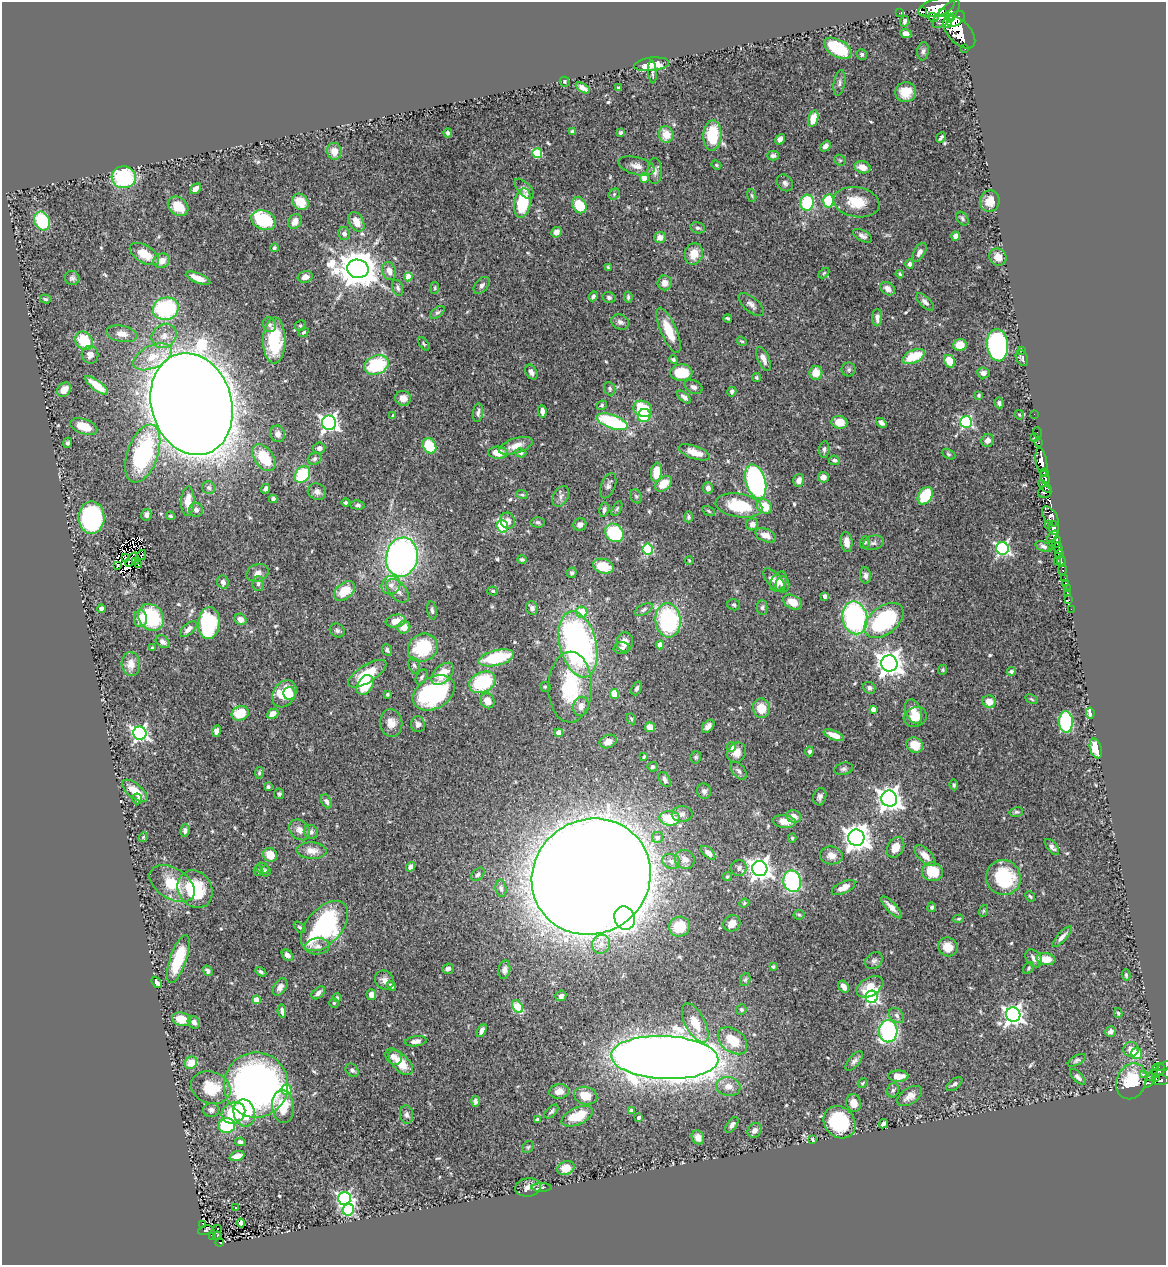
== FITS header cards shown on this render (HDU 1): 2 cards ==
NAXIS1  =                 1164
NAXIS2  =                 1263

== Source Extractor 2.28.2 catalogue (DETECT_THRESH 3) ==
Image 1164 x 1263 px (HDU 1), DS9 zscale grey, 1 PNG px = 1 image px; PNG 1168 x 1267 px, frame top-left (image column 1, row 1263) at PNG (2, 2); each listed source drawn as its Kron ellipse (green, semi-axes under 4 px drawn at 4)
Background 0.856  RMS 0.03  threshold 0.0899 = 3 sigma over >= 5 px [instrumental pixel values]
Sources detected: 560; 8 with non-positive FLUX_AUTO (blend fragments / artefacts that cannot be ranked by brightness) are neither listed nor drawn; of the other 552, the 500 brightest by FLUX_AUTO listed and drawn (52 fainter detections omitted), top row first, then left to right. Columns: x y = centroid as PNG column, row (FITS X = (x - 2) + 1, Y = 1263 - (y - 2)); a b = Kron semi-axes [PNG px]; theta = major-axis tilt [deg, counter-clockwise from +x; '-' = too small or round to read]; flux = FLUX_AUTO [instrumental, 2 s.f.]
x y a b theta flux
936 8 18 8 15 3000
922 12 3 3 - 160
899 13 3 2 - 3.4
942 13 3 3 - 330
946 14 18 7 46 2100
933 17 5 4 - 210
951 17 3 2 - 230
956 19 10 6 36 1400
905 21 5 4 - 4.5
947 23 5 4 - 240
959 32 20 11 -47 3300
906 33 5 4 - 12
838 48 15 8 -31 95
965 48 3 3 - 41
923 51 9 5 82 5.8
862 54 5 5 - 4.1
652 64 17 6 6 40
652 72 11 3 -86 4.6
565 82 5 4 - 2.8
839 83 13 5 81 7.3
583 88 8 4 -30 11
619 88 4 3 - 3.2
906 92 10 10 - 31
813 119 8 5 74 37
572 132 4 3 - 4.6
621 132 4 3 - 3.2
448 133 4 4 - 4.4
666 135 8 7 - 31
712 135 15 9 87 88
941 138 6 3 48 3.9
780 139 6 4 54 7.9
825 146 6 4 50 8.2
334 151 8 7 - 20
537 153 5 5 - 100
773 156 6 5 - 5
840 160 6 5 - 3
716 165 5 4 - 2.6
636 166 18 8 -15 16
862 167 8 6 -17 20
655 171 13 7 -89 9.7
124 177 12 11 - 170
644 178 5 4 - 17
785 183 9 7 -47 6.7
196 189 6 4 40 11
524 189 12 6 -47 8.7
614 194 6 5 - 3.1
752 195 7 4 -70 2.9
828 201 7 5 84 92
990 201 11 9 73 22
300 202 9 7 -47 35
856 202 23 15 -10 54
522 203 15 8 79 110
807 203 8 6 77 110
579 205 8 6 -58 59
178 206 11 8 -38 36
962 219 7 5 -53 4.4
264 220 13 9 -22 140
42 221 10 7 -63 98
295 221 8 6 62 16
356 222 10 7 -60 24
698 228 7 5 -15 5.3
556 232 5 5 - 11
344 234 6 5 - 7.9
862 236 10 5 -29 7.4
956 236 4 4 - 10
660 237 6 5 - 14
274 248 4 4 - 3
919 252 10 5 60 8.2
144 254 16 8 -31 39
694 254 11 9 74 28
998 257 9 8 - 21
162 261 8 7 - 22
910 264 5 4 - 5.8
608 267 3 3 - 2.4
358 269 11 9 -11 5900
389 271 9 6 -72 14
824 273 6 4 45 2.5
900 274 4 3 - 2.8
305 277 8 5 15 13
408 277 4 4 - 39
72 278 7 7 - 5.5
198 278 13 5 -22 22
665 283 7 7 - 15
482 285 10 6 48 6.7
398 288 8 5 -73 4.9
435 288 6 4 84 3
888 289 8 6 -37 12
593 296 5 3 - 4.6
609 297 6 5 - 5.1
628 297 6 4 -82 3.7
45 299 5 4 - 2.7
925 302 11 5 -43 7.4
751 304 16 7 -41 10
166 309 13 11 15 230
437 312 8 4 39 4
728 318 4 3 - 3.3
877 318 8 5 89 9.2
620 322 9 7 -25 7.7
270 325 7 6 - 5.9
300 326 5 5 - 3.7
669 330 24 8 -66 44
303 332 5 3 - 2.7
122 334 15 8 -11 16
164 336 13 11 40 21
274 340 23 11 89 99
84 341 10 8 -50 58
742 341 5 3 - 2.6
424 344 8 4 -55 2.7
960 345 6 6 - 23
997 345 16 10 -84 510
1022 351 2 2 - 17
90 355 9 8 - 12
914 356 12 6 24 69
152 357 21 11 25 40
1022 358 8 5 -64 5
673 359 4 4 - 4.3
763 359 13 5 -66 13
950 361 6 5 - 42
376 365 13 9 21 120
849 370 7 7 - 4.6
531 372 8 5 -60 8.5
681 372 11 8 4 62
816 373 7 6 - 28
983 373 6 5 - 7.9
756 377 4 3 - 3.5
97 385 14 5 -38 29
693 387 9 6 -26 7.4
610 389 7 5 -68 3.9
64 390 8 6 48 14
732 392 5 4 - 6
979 395 4 3 - 3.2
684 397 8 4 -42 6.5
403 398 8 7 - 16
999 403 5 4 - 5.3
192 404 52 40 -74 12000
602 405 5 5 - 3.2
643 409 9 7 -28 87
542 411 6 4 -84 8.6
478 413 9 5 83 6.5
1034 414 2 2 - 8.9
1019 415 5 4 - 2.4
393 416 4 3 - 4.4
644 416 6 6 - 82
612 422 16 6 -20 190
839 422 8 6 -9 30
966 422 6 6 - 280
329 423 7 7 - 740
881 423 6 4 -41 7
84 426 14 7 -19 37
1037 433 5 2 - 12
278 434 8 7 - 9.6
1034 437 3 2 - 42
988 441 7 6 - 12
68 443 5 4 - 3.8
1039 443 3 2 - 5.7
429 446 8 6 -59 66
516 446 17 7 18 21
319 448 6 6 - 6.8
824 449 8 5 83 4.9
694 452 16 6 -19 26
498 453 10 6 -1 31
521 453 6 4 -17 3.2
143 454 30 15 71 210
948 454 7 4 -27 3
264 458 15 9 -54 67
315 459 7 6 - 6.4
834 460 5 4 - 3.9
1041 462 15 5 -80 1000
656 472 9 5 81 41
1044 473 4 4 - 400
302 475 9 7 55 89
823 477 5 5 - 11
1045 478 7 3 -75 430
799 480 6 5 - 12
756 481 18 10 -74 460
663 484 9 6 38 33
608 486 13 7 70 7.4
1045 487 8 4 -42 220
209 488 6 6 - 5.4
708 488 6 5 - 11
265 489 5 4 - 5.6
317 492 9 8 - 9.8
1045 492 7 6 - 360
522 495 6 4 -20 3.2
561 496 11 7 60 8.1
636 496 7 5 -65 4
925 496 9 6 56 93
273 499 4 4 - 4.8
188 501 15 6 88 27
346 502 4 4 - 3.1
358 505 7 4 -5 4.2
739 506 23 12 -9 96
764 506 8 6 -41 40
617 508 8 4 63 3.4
196 510 7 7 - 7.5
604 510 7 4 81 5.5
709 511 7 4 -29 2.8
146 515 6 5 - 7.1
171 516 4 4 - 3.2
1050 516 11 6 -56 660
689 517 5 4 - 3.5
91 518 16 13 -89 380
508 521 8 7 - 12
538 522 7 5 -2 3.7
752 524 6 5 - 9
1048 524 2 2 - 24
580 525 6 6 - 9.7
502 526 6 5 - 100
1054 528 7 5 -75 1300
614 533 10 8 -43 130
766 535 11 6 -25 17
1053 536 7 3 51 120
846 542 10 6 -83 16
865 542 6 5 - 3.3
1057 542 6 3 73 330
873 543 10 7 16 6.3
1051 545 3 2 - 41
1044 546 9 4 -17 5.7
1002 548 6 6 - 400
1058 548 6 4 -69 430
648 549 5 5 - 170
1060 554 4 3 - 190
142 555 5 3 - 3.6
125 557 3 3 - 3.8
402 557 19 16 79 680
522 559 5 4 - 3
131 560 8 3 53 6
689 560 4 3 - 2.4
1057 561 2 2 - 28
1061 561 6 3 -84 110
135 562 3 2 - 3
118 565 2 2 - 2.6
138 565 3 2 - 4.1
603 566 10 7 -16 51
1063 570 5 3 - 120
258 573 11 8 23 11
572 573 5 5 - 4.4
865 576 8 5 -85 6.9
1065 579 3 3 - 31
774 580 14 7 -48 16
223 582 7 5 -66 7.2
778 582 11 7 58 13
1065 583 3 3 - 12
258 584 7 5 90 5.4
391 585 10 9 - 13
782 585 8 7 - 6.4
1067 589 3 2 - 9.8
344 591 12 8 40 42
398 591 14 8 -50 14
493 591 5 4 - 2.6
1068 593 3 2 - 3.9
825 596 4 3 - 9.1
1069 600 2 2 - 7.2
793 602 10 6 -26 22
734 605 6 5 - 4
532 608 7 6 - 7.2
762 608 7 5 -89 4.6
101 609 4 4 - 12
644 609 9 5 28 5.1
1071 609 2 2 - 3.6
432 610 9 5 -81 5.2
582 612 6 5 - 64
151 617 14 12 -54 140
855 618 16 12 -78 330
140 619 8 6 -89 25
240 619 6 5 - 13
668 620 17 12 -83 230
884 620 22 13 38 230
396 621 10 6 10 23
209 623 16 10 84 190
404 627 6 6 - 20
188 629 10 5 41 10
337 631 8 6 -31 5.4
163 642 8 5 -41 8.1
625 642 10 8 87 18
578 644 34 18 -76 700
660 645 4 4 - 28
152 648 3 3 - 2.6
423 648 15 13 33 110
621 648 8 6 3 6.9
387 650 6 4 -68 3.9
496 658 18 7 14 120
889 663 8 8 - 1900
131 664 12 9 -87 20
414 665 8 5 -77 4.9
943 670 5 4 - 2.5
1011 671 4 4 - 4.7
367 674 22 9 32 53
443 674 13 8 43 36
422 677 8 5 60 4.7
482 682 14 10 26 140
365 685 11 7 57 63
545 687 5 5 - 3.4
570 687 35 22 89 130
637 688 7 4 63 4.8
869 688 6 5 - 5.7
434 693 23 15 31 250
284 694 14 11 56 61
290 694 6 6 - 17
387 694 3 3 - 3.2
614 694 5 4 - 52
1032 699 6 4 -28 2.9
488 701 8 6 -59 21
989 702 6 6 - 23
581 706 10 8 75 11
761 708 9 8 - 34
873 709 4 4 - 11
914 711 13 8 -70 19
240 713 9 7 25 53
1090 713 5 4 - 21
273 714 6 4 36 19
915 717 12 9 23 28
631 719 6 4 -60 2.6
1066 722 11 7 -88 190
391 723 14 11 -82 19
418 724 8 7 - 7.9
708 726 7 5 48 8.8
650 727 5 4 - 32
216 731 6 4 73 8
140 733 7 6 - 580
559 733 4 4 - 33
834 735 11 4 -22 20
608 741 9 6 23 14
915 745 8 7 - 39
731 747 5 4 - 13
1096 749 10 5 -73 46
809 751 5 3 - 5
737 753 11 9 59 15
644 757 3 3 - 2.9
696 757 6 5 - 3.4
653 767 5 5 - 4.2
843 769 9 6 16 5.6
739 771 10 6 -50 6.9
259 773 6 4 81 3.4
665 779 8 5 -58 6.5
954 785 5 4 - 2.9
268 787 3 3 - 4
135 791 15 7 -39 35
704 791 8 7 - 5.6
279 794 5 5 - 4.1
820 797 9 6 74 7.2
137 799 5 5 - 5.9
889 799 8 8 - 1500
326 801 7 5 -62 5.9
1016 812 7 5 13 3.5
682 814 10 7 1 8.5
794 816 7 6 - 17
670 818 10 7 -3 70
784 821 11 6 -8 22
185 830 6 4 77 5.8
300 830 11 9 -45 17
311 832 7 7 - 7.3
143 837 5 4 - 2.4
657 837 5 5 - 6.6
792 838 5 4 - 2.7
856 838 8 8 - 2000
896 847 11 8 61 27
1052 847 9 5 -50 7.8
312 851 15 8 -3 19
708 853 9 4 -44 10
270 855 7 6 - 34
831 855 11 9 -6 17
925 856 13 6 -45 20
685 859 10 9 - 12
671 861 9 7 -20 8.3
411 867 5 4 - 7.8
262 868 6 5 - 4.7
739 868 8 8 - 8
760 869 8 7 - 1300
258 871 5 4 - 2.4
266 871 5 5 - 4.5
932 872 10 9 - 51
478 874 8 5 45 5.1
727 876 4 4 - 2.8
591 877 61 57 35 12000
1003 878 18 17 - 120
792 881 11 8 -77 240
172 884 25 15 -32 62
844 887 13 5 26 20
501 888 9 5 -81 5.6
195 889 20 16 -55 120
1030 896 5 4 - 2.9
744 903 5 4 - 2.6
891 907 14 5 -47 15
932 907 5 4 - 4.9
983 911 6 4 71 2.8
799 915 5 5 - 3
625 918 12 10 -65 190
959 919 5 4 - 2.5
732 923 9 8 - 18
324 926 29 17 49 240
300 927 7 4 -42 3.4
679 927 10 10 - 53
1062 937 13 4 48 10
601 944 9 9 - 14
317 946 12 8 5 12
948 947 10 9 - 24
287 955 6 4 -43 8.9
1034 958 10 7 -51 11
178 959 25 8 71 86
1046 959 9 6 -6 34
874 961 9 7 40 6.6
773 967 4 3 - 3.1
1029 968 7 4 55 3.5
448 969 6 5 - 7.2
504 970 9 6 81 7.3
208 971 6 4 -54 5.1
261 972 6 4 -32 4.1
1126 975 6 3 -76 3.1
745 979 6 5 - 3.3
384 980 10 8 -42 10
157 982 6 4 -52 9.3
391 986 5 4 - 6.8
844 986 6 4 -55 15
280 987 9 6 57 10
870 987 15 9 31 35
318 993 8 5 42 9.2
371 995 5 5 - 12
561 996 5 5 - 7.6
872 997 6 6 - 420
337 998 4 3 - 2.4
256 1000 4 4 - 45
334 1003 4 4 - 2.4
517 1006 7 5 -58 86
741 1010 5 5 - 3.3
282 1011 6 4 -80 6.4
1118 1013 5 4 - 2.7
897 1015 8 6 -48 6.8
1013 1015 7 7 - 960
182 1019 10 6 -16 34
194 1022 7 5 -48 9.9
695 1023 21 10 -62 40
482 1030 7 4 62 9.6
888 1031 11 9 87 300
1111 1031 5 5 - 6.6
416 1041 11 5 7 11
733 1041 17 11 -39 54
1131 1049 7 7 - 17
1137 1054 5 5 - 54
393 1056 9 7 -46 9.1
665 1057 54 21 -3 6000
1077 1060 10 4 31 4.4
854 1061 12 5 49 6.9
191 1063 7 6 - 29
401 1063 15 8 -46 42
1159 1067 6 2 6 6
352 1070 7 5 -47 6.1
1159 1071 15 3 39 120
1144 1074 3 3 - 7.7
898 1076 10 5 -1 30
1152 1076 13 4 64 200
1078 1077 10 4 -46 6.4
1155 1077 3 3 - 100
1160 1080 8 5 -5 290
1131 1081 18 14 68 85
863 1083 5 4 - 2.7
954 1084 9 5 39 5.3
256 1085 32 32 - 1100
728 1086 12 9 -10 19
211 1088 20 15 -20 60
286 1090 5 5 - 57
893 1090 7 5 74 5.2
559 1091 10 7 9 17
586 1096 12 8 -15 30
910 1096 14 8 33 14
475 1101 5 4 - 6.3
854 1103 9 7 -80 21
283 1107 16 11 -85 51
211 1110 8 7 - 7.3
551 1111 8 5 44 4.8
631 1111 4 4 - 10
233 1113 12 10 27 84
244 1113 14 10 -78 61
407 1115 9 6 -81 7.1
577 1116 17 8 24 52
639 1117 4 3 - 7.2
537 1120 4 3 - 5.4
840 1122 17 14 -47 140
883 1124 5 4 - 7.5
732 1125 9 5 55 7.2
227 1126 8 7 - 140
755 1130 8 6 46 11
698 1137 7 6 - 11
812 1140 4 3 - 2.8
240 1142 5 4 - 6.7
528 1147 6 5 - 3.5
237 1156 7 4 19 16
566 1168 9 6 24 30
528 1187 13 9 9 12
542 1187 10 3 1 3.9
345 1198 6 6 - 400
235 1207 3 3 - 15
348 1210 6 5 - 160
241 1223 4 4 - 14
203 1224 3 2 - 4.3
218 1229 3 2 - 2.6
205 1230 8 4 15 36
212 1236 4 3 - 14
217 1236 4 3 - 6.3
220 1242 4 3 - 11
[52 fainter detections neither listed nor drawn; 8 non-positive-flux detections neither listed nor drawn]